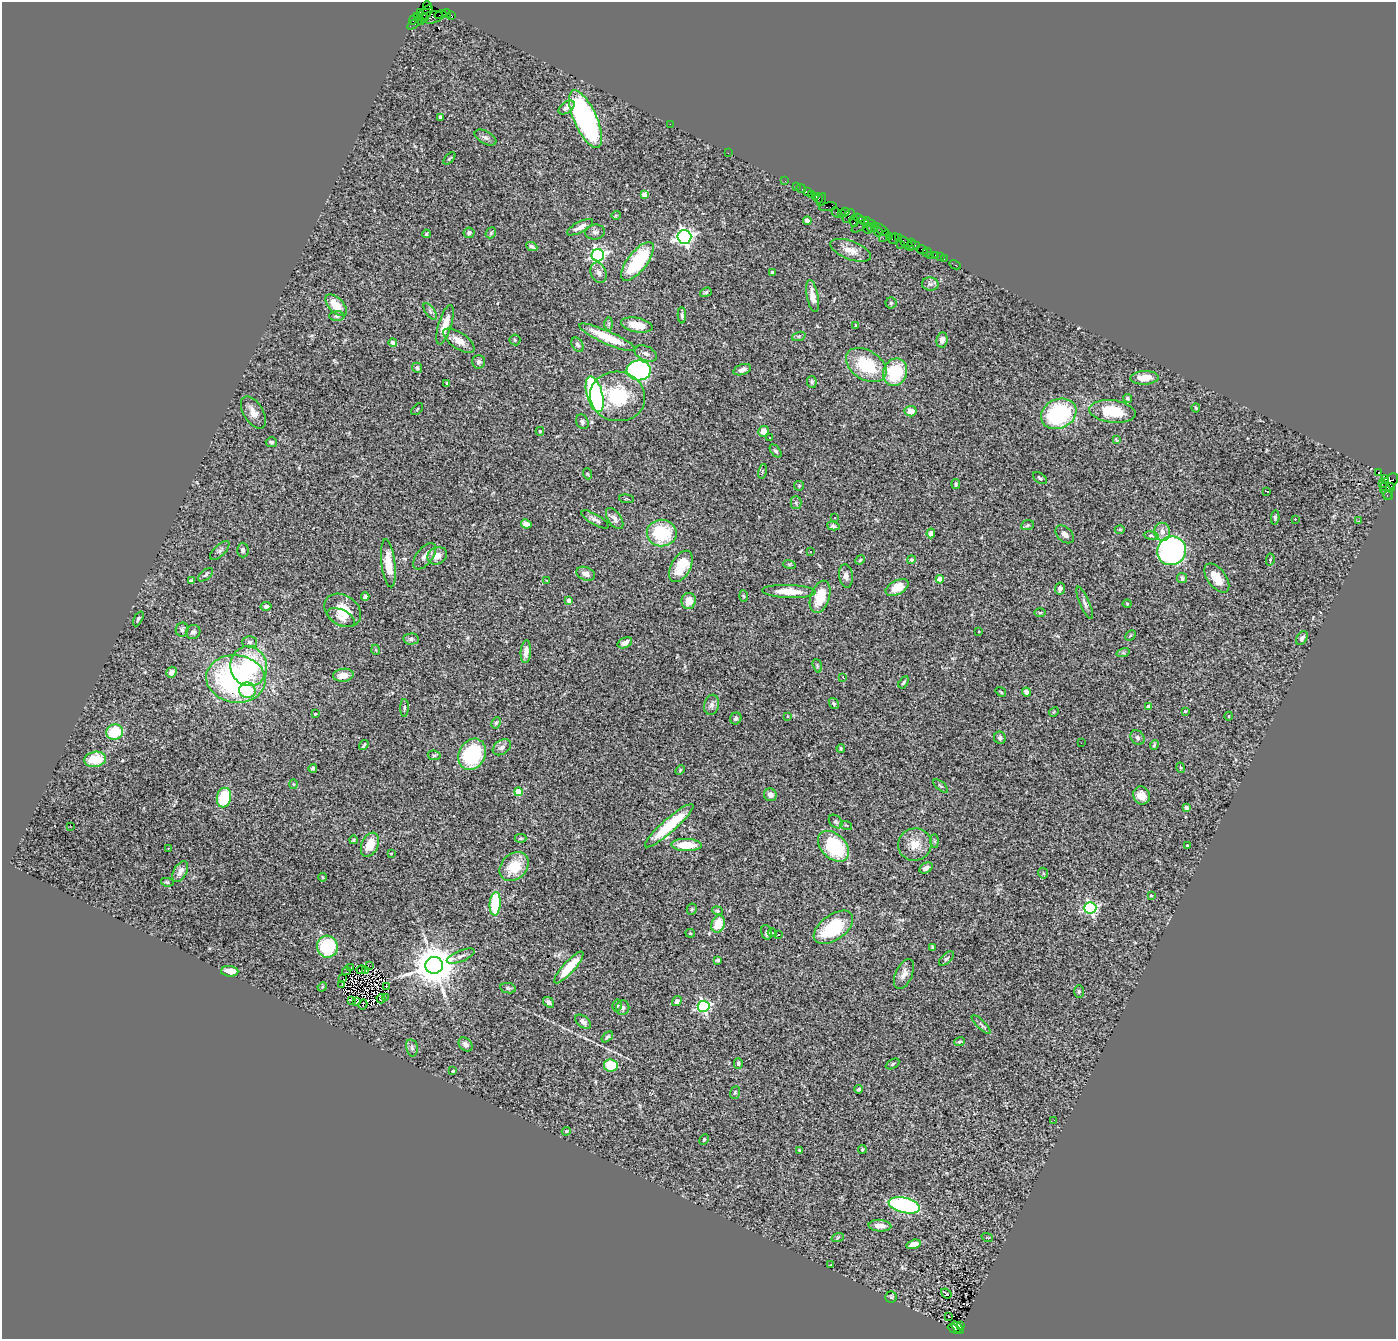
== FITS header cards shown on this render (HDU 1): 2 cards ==
NAXIS1  =                 1394
NAXIS2  =                 1337

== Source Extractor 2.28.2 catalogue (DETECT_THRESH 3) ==
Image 1394 x 1337 px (HDU 1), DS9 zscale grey, 1 PNG px = 1 image px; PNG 1398 x 1341 px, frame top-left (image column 1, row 1337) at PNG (2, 2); each listed source drawn as its Kron ellipse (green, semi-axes under 4 px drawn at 4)
Background 3.87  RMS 0.088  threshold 0.265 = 3 sigma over >= 5 px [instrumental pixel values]
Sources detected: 326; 4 with non-positive FLUX_AUTO (blend fragments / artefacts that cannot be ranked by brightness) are neither listed nor drawn; the other 322 listed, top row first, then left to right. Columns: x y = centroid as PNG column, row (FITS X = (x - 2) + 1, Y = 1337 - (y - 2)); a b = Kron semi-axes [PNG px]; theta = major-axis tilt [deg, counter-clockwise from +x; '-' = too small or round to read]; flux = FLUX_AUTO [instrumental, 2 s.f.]
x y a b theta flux
427 5 4 3 - 190
420 13 3 2 - 150
425 13 10 5 41 1100
447 13 4 3 - 430
440 15 6 2 17 190
451 15 4 2 - 160
423 17 5 3 - 870
432 17 11 6 11 1500
414 19 5 3 - 390
419 19 7 3 -57 500
415 23 9 3 34 730
567 107 9 5 36 25
440 117 4 4 - 18
585 119 31 11 -66 1700
670 124 2 2 - 33
485 138 12 6 -28 19
728 153 2 2 - 30
449 158 7 3 45 6.6
785 181 2 2 - 72
796 187 3 2 - 170
801 189 5 2 - 150
807 192 3 2 - 280
811 194 3 3 - 330
644 195 4 4 - 72
816 196 3 3 - 240
818 198 5 3 - 170
822 199 7 3 69 240
828 207 9 3 10 510
836 212 5 2 - 330
845 212 4 3 - 210
841 213 4 3 - 120
616 215 5 3 - 5.2
849 216 8 5 51 980
859 219 6 4 -33 670
807 221 4 4 - 33
854 221 6 3 -73 420
867 222 9 3 -19 1100
860 226 9 3 33 340
580 227 14 5 27 43
872 228 5 4 - 340
867 229 5 4 - 1200
881 229 10 3 -32 580
878 231 5 3 - 340
595 232 10 7 7 21
469 233 5 5 - 14
491 233 6 4 49 9.4
426 234 4 4 - 11
884 236 6 2 57 130
889 236 2 2 - 190
684 237 7 6 - 2600
898 237 3 3 - 240
894 238 5 5 - 530
911 243 3 3 - 240
907 244 9 3 -48 740
901 245 2 2 - 120
913 245 7 3 3 530
532 247 6 3 -27 13
922 249 6 2 -18 200
850 250 21 9 -20 68
927 253 5 2 - 91
598 255 6 6 - 1600
930 255 2 2 - 60
936 255 3 3 - 400
940 257 2 2 - 66
944 259 2 2 - 43
637 261 23 9 52 430
955 265 6 3 -27 93
599 273 10 7 -67 31
772 273 3 3 - 12
930 284 8 6 -3 19
706 292 6 4 19 9.5
812 296 16 5 -79 53
891 303 5 5 - 9.4
336 305 13 7 -45 120
430 311 9 4 -55 16
682 315 8 4 -88 15
337 316 7 5 1 13
609 324 7 4 90 11
445 325 20 6 73 87
637 325 16 7 -11 110
856 325 3 3 - 5.5
799 336 7 4 18 10
607 337 30 6 -24 220
515 340 5 5 - 8.6
942 340 7 5 82 25
459 341 18 8 -34 64
393 343 4 4 - 32
578 345 8 5 -56 16
646 353 12 7 -24 25
479 362 7 6 - 17
866 365 22 14 -33 310
417 368 5 4 - 12
639 370 12 10 -2 1200
742 370 9 5 18 24
895 372 14 11 66 310
1144 378 14 7 3 82
812 382 6 4 -81 11
447 384 3 3 - 8.6
595 394 18 8 -75 1300
618 396 27 24 -9 360
1127 398 4 4 - 11
1196 408 4 4 - 5.6
417 409 7 3 45 5.7
911 411 6 5 - 65
1112 411 23 11 -7 230
253 412 18 9 -58 52
1059 414 18 14 24 640
582 422 7 6 - 15
540 431 4 4 - 6.8
764 431 5 5 - 43
770 438 3 3 - 20
1116 440 4 3 - 6.7
271 442 5 5 - 13
776 451 7 4 -50 13
762 471 7 3 77 6.4
1378 472 4 3 - 1900
588 474 5 3 - 5.9
1040 478 8 5 -35 11
1385 480 4 3 - 2200
1389 482 10 6 48 1600
1382 483 4 4 - 230
956 484 5 3 - 8.9
799 486 5 5 - 7.5
1391 487 4 4 - 770
1267 491 3 2 - 7.8
1387 491 9 5 -60 490
1387 496 3 2 - 150
626 499 7 3 -5 5.7
796 503 6 5 - 11
1275 517 7 4 86 11
835 518 3 2 - 4.1
595 519 15 5 -30 26
615 519 12 6 -55 30
1295 519 3 3 - 8.3
1359 521 3 2 - 6.9
526 524 5 4 - 47
1027 525 6 5 - 9
833 526 6 4 -14 13
1120 529 5 3 - 5.9
1162 532 9 8 - 43
662 533 15 13 -1 330
931 533 5 4 - 33
1065 534 11 7 -43 32
1151 536 7 4 -8 11
220 550 12 5 44 16
243 550 7 6 - 15
1172 551 15 14 - 1400
811 552 3 3 - 9.3
425 556 15 8 52 34
437 556 10 8 29 47
860 560 5 4 - 6.4
911 560 4 4 - 9.2
1270 560 6 3 83 6.5
388 563 24 7 -83 110
789 564 6 4 -18 7.1
681 566 17 9 61 170
586 574 10 6 -21 37
206 575 9 5 40 13
846 576 12 7 -83 31
1182 578 5 5 - 22
1217 578 17 9 -53 96
940 579 4 4 - 120
547 580 4 2 - 4
191 581 4 4 - 14
897 587 12 7 27 100
1060 589 6 5 - 27
789 591 27 6 -2 100
743 596 5 3 - 5.9
365 597 4 4 - 30
820 597 17 9 71 150
569 601 4 4 - 30
689 601 8 7 - 67
1085 603 17 5 -67 22
1127 604 4 4 - 5.9
266 606 5 4 - 12
343 610 20 15 -35 130
1040 612 6 4 2 7.7
341 618 15 7 -26 41
138 619 8 4 63 11
182 629 7 6 - 18
979 631 2 2 - 4.4
193 632 7 7 - 22
1130 635 6 3 45 6.7
1302 638 7 5 57 18
411 639 7 5 1 15
250 642 7 5 0 14
625 643 7 5 26 35
376 650 5 3 - 5.1
526 652 11 5 85 32
1123 653 7 4 16 11
249 666 20 18 -76 490
817 666 7 4 -73 8.7
171 672 6 5 - 33
343 675 10 6 8 69
843 677 3 2 - 3.9
236 679 30 24 -7 1200
904 682 7 3 59 10
247 690 8 8 - 220
1001 692 5 3 - 6.7
1026 692 4 4 - 42
834 704 6 4 -56 8.6
712 705 10 7 76 29
1148 707 4 3 - 32
404 708 9 3 89 11
1185 711 4 3 - 6.2
1054 712 5 4 - 6.8
315 714 3 3 - 10
788 716 3 2 - 3.8
1229 716 4 3 - 5
736 718 6 5 - 15
496 723 6 4 61 9.4
115 732 9 7 20 200
1000 738 6 6 - 14
1137 738 8 6 -48 15
1081 743 2 2 - 12
364 745 5 2 - 8.7
1154 745 5 3 - 7.8
502 747 10 7 33 23
841 748 4 3 - 8.2
472 754 16 13 61 480
434 755 6 4 -9 9.1
95 759 11 7 10 180
313 768 4 3 - 11
1181 768 5 3 - 5.8
680 770 5 3 - 6.3
293 784 5 3 - 6.1
941 786 9 4 -41 9.6
518 792 4 4 - 160
770 795 6 6 - 29
1142 795 9 8 - 60
224 798 10 7 78 240
1186 808 4 4 - 16
836 822 8 5 -45 12
846 825 6 3 -18 7.2
71 826 2 2 - 38
669 826 32 6 41 300
520 838 6 4 1 8.1
353 840 4 3 - 7.6
934 841 7 4 -89 10
915 844 17 16 - 98
370 845 13 8 66 100
686 845 15 6 -1 150
834 846 18 12 -44 390
1187 846 3 2 - 5.4
168 848 3 2 - 12
391 854 3 2 - 3.6
514 867 16 12 44 170
926 868 7 5 29 25
180 871 11 6 60 38
1043 873 5 5 - 9.1
322 877 4 3 - 5.4
167 882 6 4 -11 8.3
1151 895 3 3 - 9.1
495 904 12 5 86 310
1090 908 6 6 - 1100
692 909 5 5 - 8.3
717 911 5 4 - 7.7
718 924 9 6 70 120
833 927 22 12 36 430
766 932 7 5 -72 13
690 933 5 4 - 7.3
772 933 4 3 - 4.9
778 935 3 3 - 11
327 947 11 10 - 310
932 947 4 3 - 7.9
461 956 15 5 22 26
946 958 9 5 41 11
718 960 4 3 - 10
434 965 8 8 - 20000
370 966 3 2 - 5.8
569 967 20 6 48 140
351 968 2 2 - 2
361 970 4 2 - 5.9
365 970 3 2 - 0.77
230 971 9 5 -4 61
346 971 4 2 - 3.1
904 974 16 8 66 44
343 979 2 2 - 2.8
342 985 3 2 - 6.2
322 987 5 4 - 6.2
386 987 4 2 - 2.6
508 988 8 5 -10 11
1079 991 6 5 - 9.2
385 997 2 2 - 9.3
381 999 4 3 - 9.6
351 1000 3 3 - 2.7
677 1001 5 4 - 15
356 1002 3 2 - 250
549 1002 6 4 -35 21
363 1005 5 2 - 9.1
617 1005 6 5 - 12
704 1006 6 5 - 1100
623 1008 7 6 - 18
583 1022 9 5 -40 20
981 1024 12 3 -45 12
607 1037 7 4 40 13
959 1042 5 4 - 7.5
465 1044 8 6 -47 24
412 1048 9 5 -78 18
738 1063 5 4 - 12
892 1064 7 4 29 8.7
611 1066 7 6 - 150
453 1071 3 3 - 6.5
859 1089 4 3 - 13
735 1093 6 5 - 8.7
1054 1120 2 2 - 16
566 1131 4 3 - 7.8
704 1139 5 3 - 7.6
862 1149 4 4 - 7.5
799 1150 3 3 - 5.7
904 1205 16 7 -13 750
880 1226 11 6 -5 50
838 1237 6 4 20 9
987 1237 6 3 -19 4.9
914 1244 7 4 16 55
830 1265 3 2 - 3.7
946 1293 6 2 -37 5.2
891 1297 5 5 - 9.4
948 1316 3 2 - 14
960 1325 3 3 - 300
958 1328 7 3 -42 550
954 1329 6 3 -28 650
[4 non-positive-flux detections neither listed nor drawn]